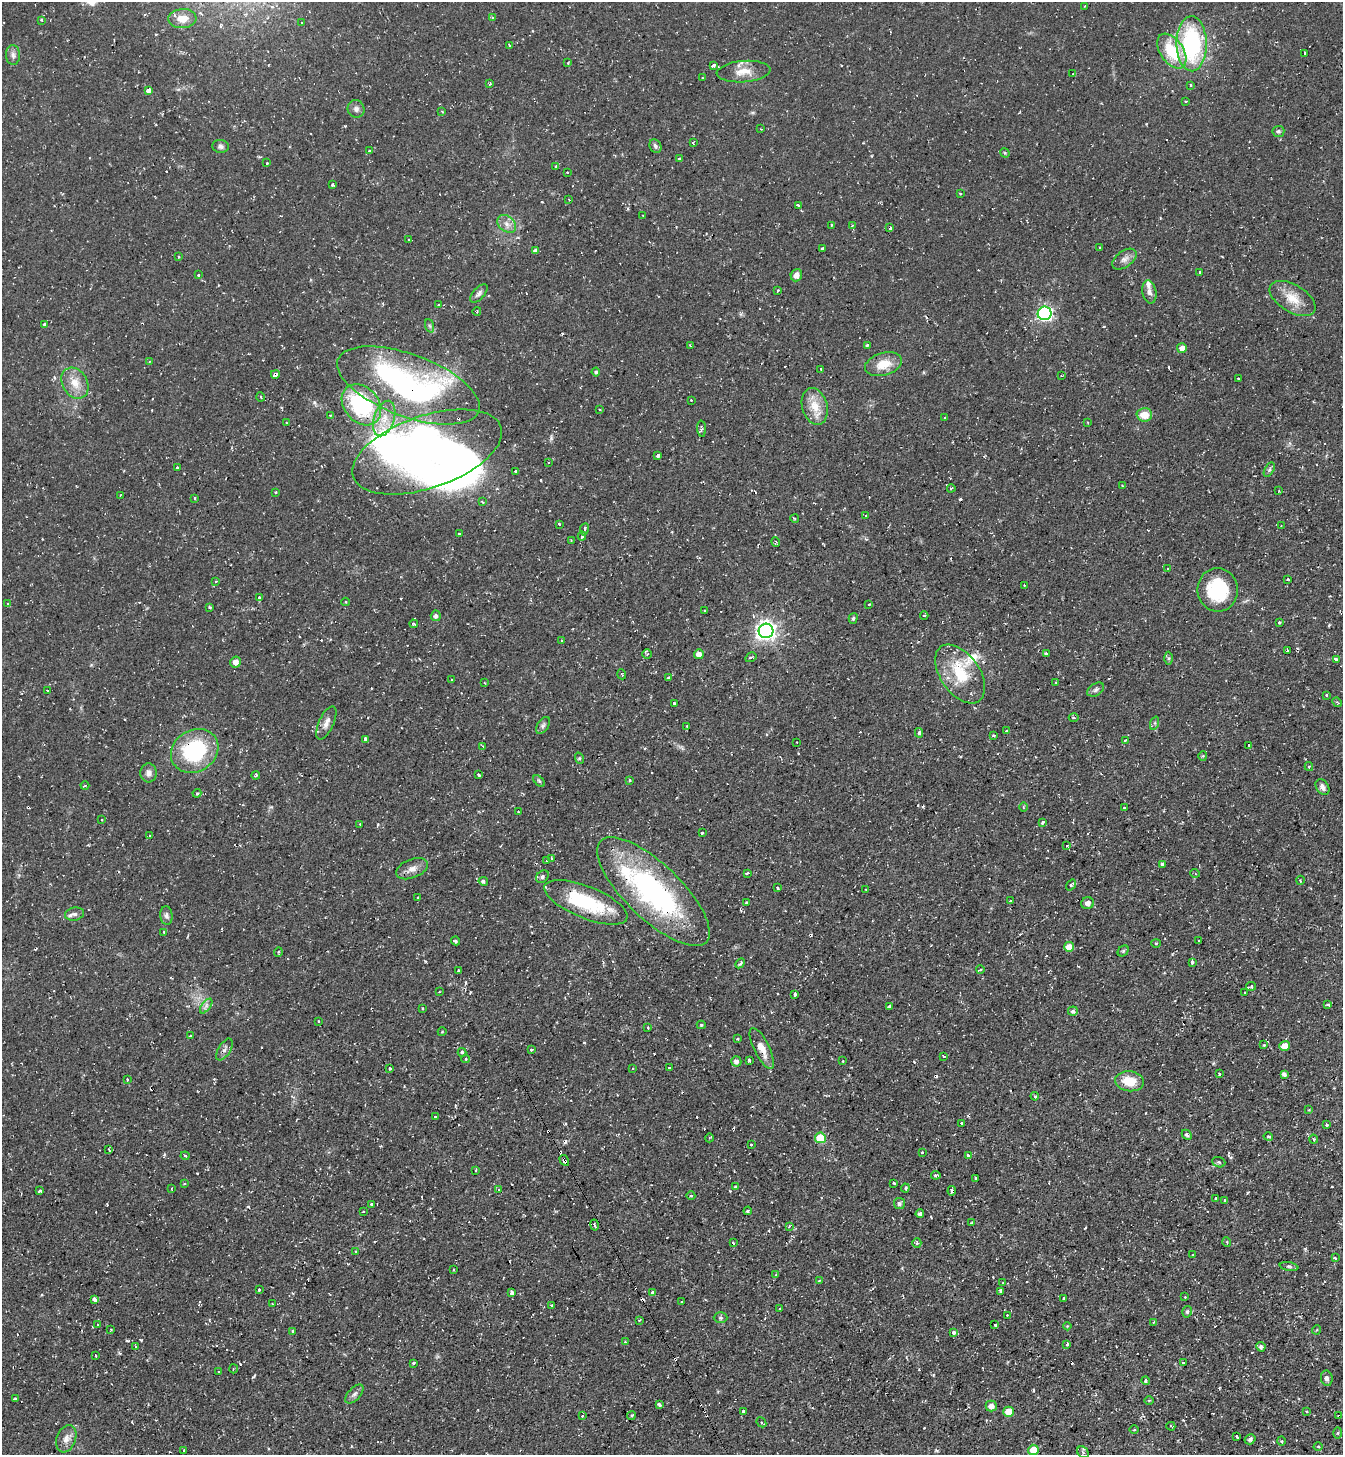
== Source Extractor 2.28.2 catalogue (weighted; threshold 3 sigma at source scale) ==
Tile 6 of 4 x 4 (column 2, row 2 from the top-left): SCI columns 1494-2834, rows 2910-4362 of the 5806 x 5816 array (HDU 1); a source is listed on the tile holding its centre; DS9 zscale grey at full resolution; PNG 1345 x 1457 px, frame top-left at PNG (2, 2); each listed source drawn as its Kron ellipse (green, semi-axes under 4 px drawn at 4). Shown black and unused: <1% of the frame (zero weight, under 2 of 3 exposures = <1% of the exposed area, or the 3 px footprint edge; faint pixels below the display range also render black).
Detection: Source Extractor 2.28.2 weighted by HDU 2 'WHT'; one run over the whole footprint, this tile lists its part. Background 0.0591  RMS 0.0061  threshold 0.0274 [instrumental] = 3 sigma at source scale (4.5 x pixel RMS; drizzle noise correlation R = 1.50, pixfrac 1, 0.05/0.05 arcsec/px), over >= 5 px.
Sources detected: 405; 4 inside a brighter object's white glare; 51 cosmic-ray / hot-pixel residue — neither listed nor drawn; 3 inside a brighter listed object's ellipse — not listed separately; the other 347 listed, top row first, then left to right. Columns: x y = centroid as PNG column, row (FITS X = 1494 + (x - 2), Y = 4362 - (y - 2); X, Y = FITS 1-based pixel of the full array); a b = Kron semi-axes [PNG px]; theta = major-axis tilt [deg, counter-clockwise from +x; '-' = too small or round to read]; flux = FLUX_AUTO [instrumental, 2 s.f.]
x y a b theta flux
1085 6 3 2 - 0.4
492 17 4 3 - 1.1
182 19 14 9 3 7.3
42 20 4 3 - 0.77
302 23 3 3 - 1.3
1192 44 27 15 -89 75
510 46 4 3 - 1.2
1172 51 19 11 -56 25
1305 53 4 2 - 0.5
13 55 10 7 -88 2.4
568 63 4 3 - 0.57
713 66 4 3 - 4.6
744 72 27 10 4 8.7
1073 73 3 2 - 0.31
702 78 3 2 - 0.81
490 84 3 2 - 0.93
1190 85 3 3 - 0.87
148 90 4 3 - 12
1186 101 3 2 - 0.63
356 109 9 8 - 2.4
442 112 3 3 - 0.72
761 129 2 2 - 0.41
1278 131 6 5 - 1.2
693 142 4 3 - 0.72
221 146 8 6 -6 1.8
655 146 7 5 -64 1.4
369 151 3 3 - 1.4
1005 153 5 4 - 0.7
679 158 3 2 - 0.9
267 163 3 3 - 0.82
556 167 3 3 - 1.2
568 172 3 3 - 1.2
333 185 3 3 - 1.2
960 193 3 2 - 0.97
569 199 3 2 - 0.75
798 205 4 3 - 3.4
643 215 2 2 - 0.47
507 224 10 7 -40 3.6
832 225 3 2 - 0.73
852 226 4 2 - 0.49
890 228 3 3 - 4.2
409 240 3 3 - 0.65
1100 247 3 3 - 5.3
822 249 4 3 - 8.4
535 250 4 4 - 1.8
178 257 3 2 - 0.65
1124 259 14 8 36 3.5
1200 272 3 3 - 1.4
198 275 3 3 - 1.1
796 275 6 5 - 3.6
778 290 3 2 - 2.1
1149 292 12 7 -80 3.1
479 293 11 5 49 2.1
1293 299 25 13 -31 12
439 305 3 3 - 1.5
477 311 4 3 - 0.53
1045 313 7 6 - 130
44 324 3 3 - 6
430 326 7 4 -71 1.1
690 345 3 2 - 0.48
867 345 3 2 - 1.1
1182 348 5 5 - 3.7
149 362 3 2 - 0.46
883 364 19 11 16 11
821 369 3 3 - 1.1
596 372 4 4 - 0.94
275 374 4 4 - 6.7
1061 376 3 2 - 0.52
1238 378 3 2 - 0.75
75 383 16 12 -58 8.8
408 385 75 31 -20 190
261 397 4 3 - 0.64
691 400 3 3 - 0.59
361 405 22 17 -49 60
815 406 18 12 -74 10
599 409 3 2 - 0.74
330 415 3 2 - 0.4
1144 415 8 6 -3 8.7
945 417 3 2 - 0.74
384 419 18 10 72 9.8
1088 422 3 2 - 0.63
286 423 2 2 - 0.59
702 429 8 4 -86 1.3
427 452 78 36 19 200
657 455 4 3 - 3.8
548 462 3 2 - 0.86
177 468 3 2 - 0.78
1269 470 8 4 59 1.1
516 471 3 3 - 1.7
1123 486 3 2 - 0.52
951 488 4 3 - 0.95
1279 491 3 2 - 0.46
276 492 2 2 - 0.58
120 495 2 2 - 0.39
195 498 3 2 - 1.2
482 502 4 3 - 0.68
866 516 4 2 - 0.48
795 519 4 3 - 0.77
559 524 3 3 - 0.92
1281 526 2 2 - 0.35
584 529 6 3 80 1.9
459 534 3 3 - 1.1
582 536 4 3 - 1.7
571 540 2 2 - 0.53
776 542 5 3 - 0.62
1167 568 3 3 - 0.6
1288 579 2 2 - 0.59
216 581 3 2 - 0.63
1024 585 3 2 - 0.58
1218 590 22 20 -84 38
259 598 3 3 - 1.9
346 602 4 3 - 0.51
8 603 3 2 - 0.91
869 604 3 3 - 1
210 607 3 2 - 0.84
705 610 4 3 - 0.51
924 615 4 3 - 0.75
436 616 5 5 - 1.9
853 618 5 4 - 1
1279 622 3 2 - 0.6
414 624 4 3 - 1.2
766 631 7 7 - 320
561 641 3 2 - 0.58
1287 651 3 2 - 0.64
1046 653 4 3 - 1.9
647 654 5 5 - 1.4
699 654 5 5 - 4.3
751 657 6 3 33 0.89
1168 658 6 4 89 0.96
1336 660 4 3 - 23
236 662 5 5 - 3.7
622 674 5 3 - 0.78
960 674 33 19 -55 26
668 678 3 3 - 1.7
452 680 3 2 - 0.57
1056 682 3 3 - 0.82
484 683 3 2 - 0.6
47 690 4 2 - 0.71
1096 690 9 6 32 1.7
1326 695 3 3 - 0.75
1337 702 5 4 - 0.79
674 703 3 3 - 1.2
1074 717 5 3 - 0.95
326 723 18 7 66 4.1
1155 723 7 4 71 1
543 725 9 5 57 1.5
687 726 3 3 - 0.74
1006 731 3 3 - 1.2
919 733 5 4 - 1.3
994 736 4 2 - 0.56
365 739 4 3 - 1.7
1125 741 3 3 - 0.76
797 742 3 2 - 0.57
1249 745 4 3 - 2.5
483 746 3 2 - 0.67
195 751 25 21 33 54
1203 756 4 4 - 0.66
579 758 6 4 -72 0.77
1309 767 4 4 - 0.64
149 773 9 8 - 3
256 775 4 3 - 0.79
479 775 3 3 - 1.1
629 780 4 3 - 0.61
539 781 7 4 -45 1
85 786 4 3 - 0.73
1322 787 8 6 -53 2.4
197 793 4 4 - 0.83
1023 807 5 3 - 0.55
1124 808 3 3 - 1.1
518 811 3 2 - 0.45
101 820 2 2 - 0.5
1042 822 4 3 - 1.4
360 824 3 3 - 0.54
702 833 3 3 - 1.5
150 836 3 3 - 1.5
1067 845 3 2 - 0.38
552 858 3 2 - 0.83
547 861 3 2 - 0.69
1162 864 4 3 - 6.9
412 869 17 9 22 4.5
747 873 4 3 - 2.5
1195 873 5 3 - 0.62
542 877 7 5 45 1.8
1300 880 4 3 - 0.53
483 881 5 4 - 1.3
1071 885 6 4 53 1.2
777 888 3 3 - 1.1
866 889 3 2 - 0.52
653 892 73 27 -44 130
418 897 3 3 - 2.3
1010 901 3 3 - 0.9
586 902 44 16 -22 45
746 903 4 3 - 1.1
1088 903 6 6 - 2.5
74 914 10 6 10 2.3
166 916 9 6 -84 1.9
164 932 3 3 - 0.57
455 941 4 3 - 1
1198 941 3 2 - 0.84
1156 943 5 3 - 0.86
1069 947 5 5 - 8
1123 951 6 5 - 0.91
278 952 5 3 - 0.55
1192 962 4 3 - 2.2
740 963 5 3 - 1.3
458 970 3 3 - 2.2
980 970 4 2 - 0.54
1251 986 5 3 - 2.2
439 992 2 2 - 0.51
1245 993 3 2 - 0.64
794 995 3 3 - 1.7
1328 1005 4 3 - 1.5
206 1006 8 4 54 1.8
890 1006 4 4 - 2
423 1008 3 2 - 0.62
1073 1011 5 4 - 1.1
319 1021 3 2 - 0.83
701 1025 4 4 - 0.91
648 1028 3 2 - 0.74
442 1032 4 3 - 0.45
191 1036 3 3 - 1
737 1039 3 3 - 0.95
1264 1045 3 3 - 0.51
1285 1046 5 5 - 7.1
762 1048 22 7 -64 7.7
224 1049 12 6 59 2.3
531 1050 3 3 - 0.84
462 1052 4 3 - 1.3
943 1056 3 2 - 1.1
465 1059 4 3 - 0.55
749 1060 4 3 - 2.6
736 1061 5 5 - 2.2
843 1061 2 2 - 0.67
633 1068 3 2 - 0.46
669 1068 3 3 - 1.1
389 1069 3 3 - 4.5
1219 1074 3 3 - 0.66
1284 1074 4 4 - 1.9
127 1080 3 3 - 0.63
1129 1081 14 10 -7 13
1035 1096 4 3 - 0.78
1309 1110 3 2 - 0.55
436 1117 3 2 - 1.2
961 1123 3 3 - 5.2
1326 1125 3 3 - 0.9
1187 1135 6 4 -45 1.3
1268 1137 5 4 - 0.89
709 1138 4 3 - 0.59
820 1138 5 5 - 22
1313 1139 4 3 - 0.99
751 1144 2 2 - 0.58
109 1149 3 2 - 1
922 1152 3 2 - 0.64
968 1155 4 3 - 1.4
185 1156 4 4 - 0.76
564 1160 6 3 -59 9.6
1219 1162 7 5 -20 0.95
476 1170 3 2 - 0.65
936 1175 4 3 - 1.1
976 1178 3 2 - 0.84
184 1183 3 3 - 0.99
894 1183 3 3 - 1.9
736 1187 3 3 - 2.2
905 1188 4 4 - 0.78
171 1189 3 2 - 0.5
499 1190 4 3 - 1.4
40 1191 4 3 - 2.1
952 1191 5 3 - 2.3
691 1196 4 3 - 0.63
1216 1199 3 3 - 0.81
1225 1201 3 3 - 1.7
899 1203 5 5 - 1.9
371 1204 3 3 - 0.75
363 1211 4 2 - 0.55
748 1211 4 3 - 1.2
920 1214 4 3 - 1.3
972 1223 3 3 - 0.9
594 1225 5 2 - 0.76
789 1226 3 2 - 0.51
1227 1242 5 3 - 0.55
733 1243 3 3 - 0.95
917 1243 5 3 - 0.93
355 1251 4 3 - 1.2
1193 1255 3 2 - 0.73
1335 1258 4 3 - 0.85
1289 1266 9 3 -11 1.4
454 1269 3 3 - 0.62
776 1275 3 3 - 0.91
819 1281 4 3 - 0.5
1003 1282 3 2 - 0.38
259 1290 3 3 - 0.51
1000 1291 3 3 - 22
512 1293 3 3 - 5.9
652 1293 3 3 - 1.6
1185 1297 2 2 - 0.51
1064 1298 3 3 - 1.2
94 1299 4 3 - 11
682 1302 3 3 - 1
272 1304 4 2 - 0.49
551 1305 2 2 - 0.52
780 1309 3 3 - 1.5
1187 1312 6 4 75 1.2
1007 1315 3 2 - 0.7
720 1318 7 5 0 1.3
639 1320 3 2 - 0.54
1153 1322 3 3 - 0.78
98 1325 3 2 - 0.83
995 1325 3 3 - 1.3
1067 1326 4 4 - 0.56
111 1329 3 2 - 0.57
1316 1330 5 3 - 0.57
292 1331 3 3 - 2.7
954 1332 4 3 - 4.2
625 1342 3 3 - 1.2
1067 1344 3 3 - 2.5
135 1347 4 3 - 1
1261 1347 5 4 - 1.6
95 1355 3 3 - 1
413 1363 3 3 - 1.4
1183 1363 4 3 - 2.1
233 1369 4 3 - 0.59
219 1372 3 3 - 0.55
1327 1378 8 6 -80 2.1
1145 1381 4 4 - 1.5
354 1394 11 6 46 2.2
15 1398 4 3 - 0.97
1149 1400 5 3 - 0.56
659 1404 4 3 - 3.4
991 1406 5 5 - 4.5
743 1411 3 3 - 0.89
1306 1411 3 3 - 0.8
1008 1412 5 5 - 9.1
582 1416 3 3 - 0.85
631 1416 4 3 - 0.79
1339 1416 3 3 - 0.97
761 1422 5 4 - 0.81
1171 1426 4 2 - 0.77
1134 1430 5 3 - 0.56
1338 1433 5 4 - 0.7
1237 1437 4 3 - 2
66 1439 14 9 68 4.8
1250 1439 6 5 - 1.4
1281 1441 4 4 - 0.76
1318 1446 4 3 - 0.53
184 1450 3 2 - 0.67
1033 1450 5 5 - 12
1083 1452 6 5 - 1.1
Overlapping masked pixels (flux is a lower limit): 9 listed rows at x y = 890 228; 275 374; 408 385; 195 751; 653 892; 586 902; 564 1160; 952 1191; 1339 1416
Unlisted compact peaks at least as high as the median listed source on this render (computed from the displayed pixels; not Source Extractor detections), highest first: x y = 253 1377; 923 807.